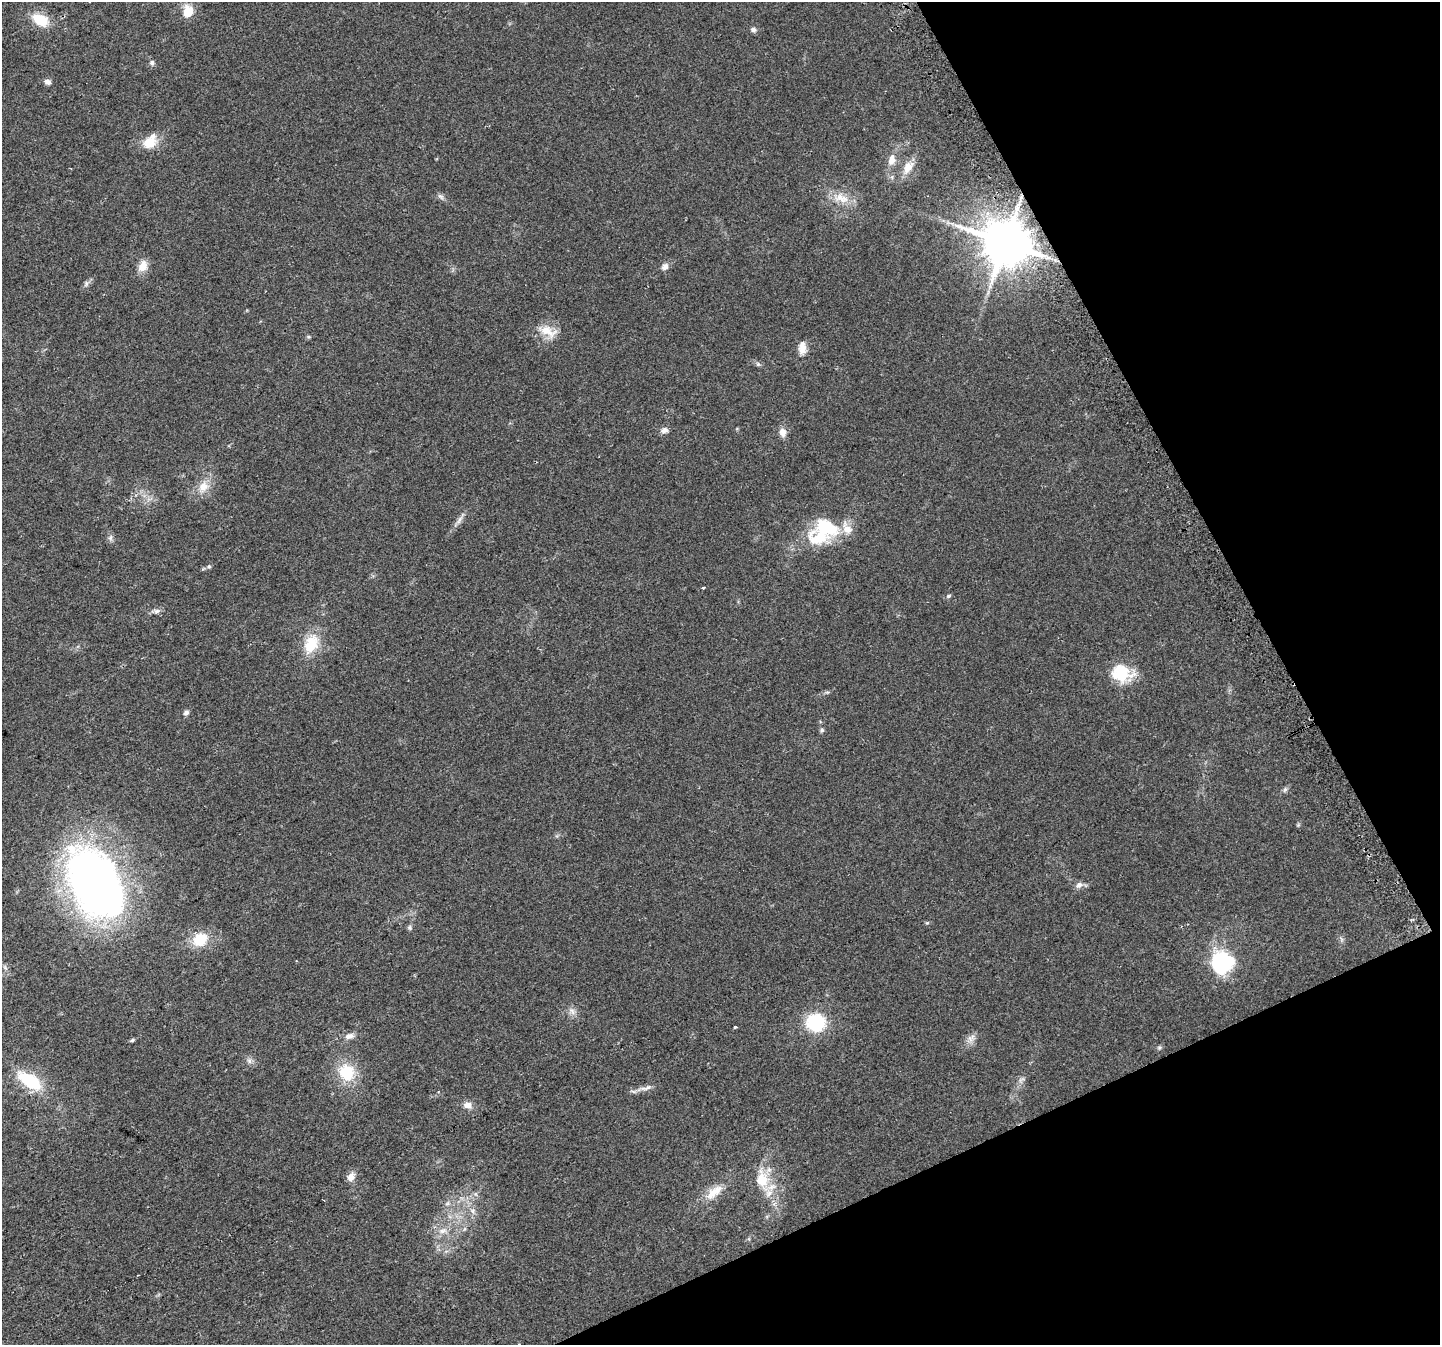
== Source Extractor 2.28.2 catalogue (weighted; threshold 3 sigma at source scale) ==
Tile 12 of 4 x 4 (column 4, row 3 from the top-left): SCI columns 4344-5781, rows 1517-2859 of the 5810 x 5659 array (HDU 1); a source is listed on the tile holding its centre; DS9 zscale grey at full resolution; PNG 1442 x 1347 px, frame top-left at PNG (2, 2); no overlay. Shown black and unused: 22% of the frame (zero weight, under 2 of 3 exposures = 2% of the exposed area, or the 3 px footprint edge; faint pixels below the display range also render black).
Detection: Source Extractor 2.28.2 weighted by HDU 2 'WHT'; one run over the whole footprint, this tile lists its part. Background 0.047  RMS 0.0076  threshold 0.0342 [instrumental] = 3 sigma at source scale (4.5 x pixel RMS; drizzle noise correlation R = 1.50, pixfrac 1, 0.0396/0.0396 arcsec/px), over >= 5 px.
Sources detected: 59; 3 inside a brighter object's white glare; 1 cosmic-ray / hot-pixel residue — not listed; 1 inside a brighter listed object's ellipse — not listed separately; the other 54 listed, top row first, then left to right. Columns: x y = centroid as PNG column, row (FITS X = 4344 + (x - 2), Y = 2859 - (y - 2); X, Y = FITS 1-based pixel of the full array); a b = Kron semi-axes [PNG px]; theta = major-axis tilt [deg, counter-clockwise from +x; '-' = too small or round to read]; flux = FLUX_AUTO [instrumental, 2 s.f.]
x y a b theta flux
188 12 6 5 - 32
40 20 18 11 -25 18
753 29 6 6 - 2.5
152 63 7 6 - 1.7
47 82 8 6 -31 2.7
150 142 19 13 53 13
891 160 15 9 74 6.2
908 167 18 11 51 9.1
440 196 10 4 -33 1.7
841 198 24 12 -17 12
1005 242 13 12 - 3300
143 266 13 10 63 7.9
665 267 8 7 - 3.4
86 283 8 5 83 1.7
548 331 25 13 -22 12
802 347 18 9 -90 6.5
664 430 10 7 20 3.1
783 432 11 8 -81 5.1
203 487 15 12 47 8.9
459 520 14 4 56 3
111 538 9 4 82 1.8
818 539 43 26 19 37
209 566 6 4 0 1.1
703 588 4 3 - 3
948 596 7 5 17 1.3
156 611 9 6 17 2.4
311 644 26 17 66 20
1121 673 22 19 -12 27
186 712 8 6 24 2
822 730 6 5 - 1.2
1285 789 8 5 62 1.7
97 885 75 46 -54 400
1079 885 9 7 36 3.3
410 927 6 6 - 1.4
200 939 17 14 37 19
1222 963 16 15 - 89
572 1011 12 5 -51 2.9
816 1022 16 15 - 42
735 1027 3 3 - 2.2
349 1036 12 7 11 4.2
971 1038 13 8 46 4.3
132 1040 6 4 44 1
1159 1048 6 4 19 1.2
249 1061 7 6 - 2.2
347 1072 17 15 -66 26
30 1081 24 12 -33 36
646 1088 19 5 18 4.1
468 1105 10 8 7 4.4
351 1177 10 8 74 4.9
762 1179 27 18 -84 21
714 1192 28 11 39 12
447 1204 7 4 19 1.4
473 1211 7 4 90 1.9
443 1231 12 7 25 4.5
Overlapping masked pixels (flux is a lower limit): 1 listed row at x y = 1005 242
Unlisted compact peaks at least as high as the median listed source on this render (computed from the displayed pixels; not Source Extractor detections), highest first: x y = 927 923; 758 364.